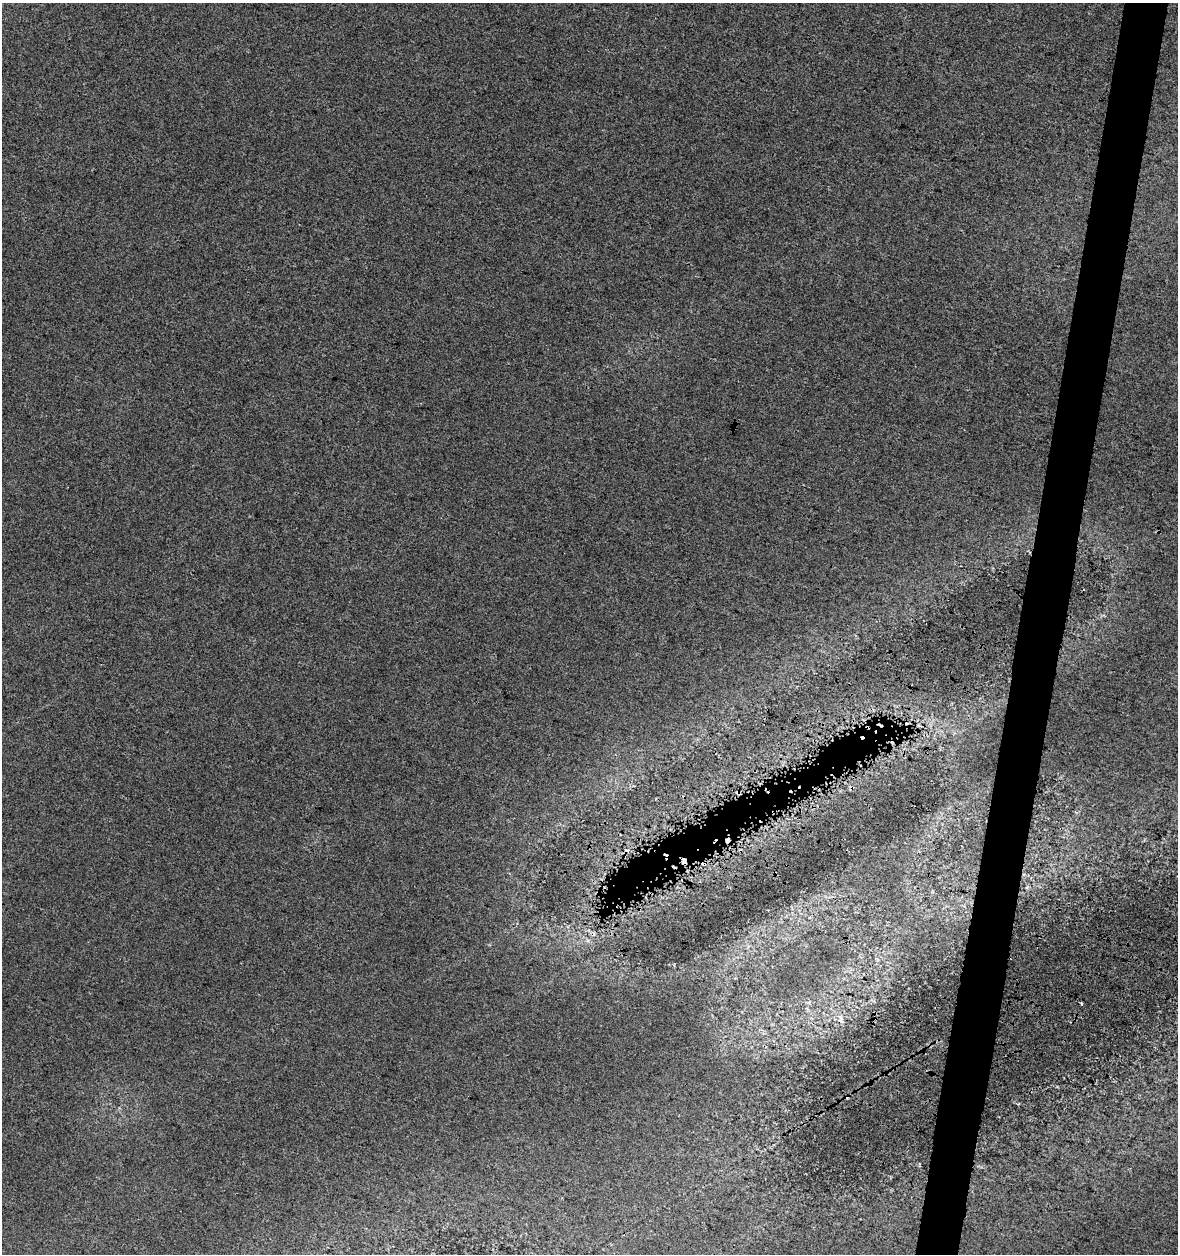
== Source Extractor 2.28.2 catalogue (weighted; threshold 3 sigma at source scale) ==
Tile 10 of 4 x 4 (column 2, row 3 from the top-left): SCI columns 1462-2637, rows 1253-2504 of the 5213 x 5018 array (HDU 1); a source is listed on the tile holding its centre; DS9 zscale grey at full resolution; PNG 1180 x 1256 px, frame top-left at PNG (2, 3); no overlay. Shown black and unused: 5% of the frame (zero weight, under 3 of 4 exposures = <1% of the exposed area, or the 3 px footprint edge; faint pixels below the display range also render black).
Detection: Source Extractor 2.28.2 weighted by HDU 2 'WHT'; one run over the whole footprint, this tile lists its part. Background 0.0176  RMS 0.0039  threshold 0.0177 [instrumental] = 3 sigma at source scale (4.5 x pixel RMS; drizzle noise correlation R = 1.50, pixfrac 1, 0.0396/0.0396 arcsec/px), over >= 5 px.
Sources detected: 10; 4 cosmic-ray / hot-pixel residue — not listed; the other 6 listed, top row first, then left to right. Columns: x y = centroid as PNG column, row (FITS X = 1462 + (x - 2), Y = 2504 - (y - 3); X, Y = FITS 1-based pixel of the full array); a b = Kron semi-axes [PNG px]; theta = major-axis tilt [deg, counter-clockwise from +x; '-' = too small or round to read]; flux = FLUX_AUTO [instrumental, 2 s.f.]
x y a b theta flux
918 725 5 3 - 0.43
738 793 5 4 - 0.56
727 840 5 4 - 1.1
704 864 6 4 17 0.79
1081 1003 4 3 - 0.4
840 1017 9 6 -61 1.6
Overlapping masked pixels (flux is a lower limit): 4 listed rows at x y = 738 793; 727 840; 704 864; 840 1017